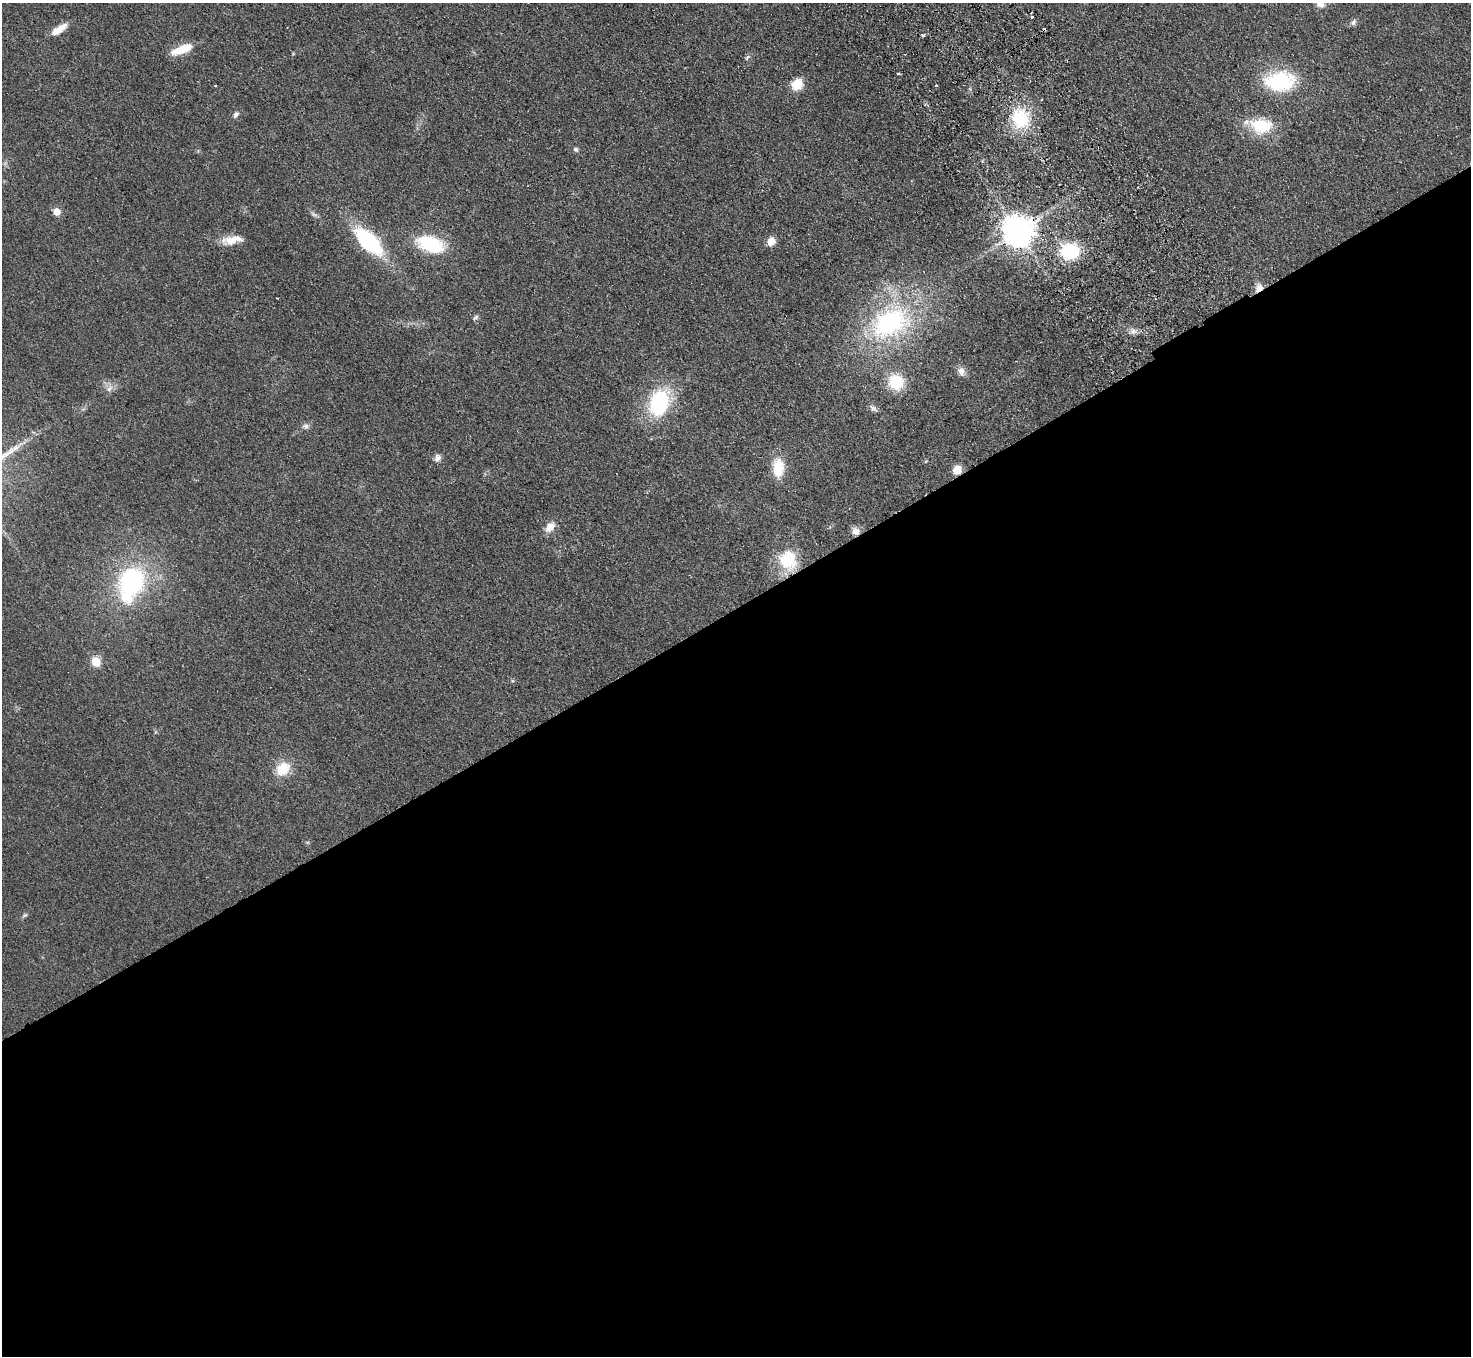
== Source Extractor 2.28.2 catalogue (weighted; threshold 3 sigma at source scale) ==
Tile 15 of 4 x 4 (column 3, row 4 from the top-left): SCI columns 2989-4457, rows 332-1685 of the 5977 x 5939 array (HDU 1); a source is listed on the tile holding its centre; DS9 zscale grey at full resolution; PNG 1473 x 1358 px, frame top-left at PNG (2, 3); no overlay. Shown black and unused: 55% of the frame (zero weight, under 2 of 3 exposures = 3% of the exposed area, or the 3 px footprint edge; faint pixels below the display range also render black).
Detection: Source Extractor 2.28.2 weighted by HDU 2 'WHT'; one run over the whole footprint, this tile lists its part. Background 0.061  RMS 0.0089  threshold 0.04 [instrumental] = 3 sigma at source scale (4.5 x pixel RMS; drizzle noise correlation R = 1.50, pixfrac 1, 0.05/0.05 arcsec/px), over >= 5 px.
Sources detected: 49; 2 cosmic-ray / hot-pixel residue — not listed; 3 inside a brighter listed object's ellipse — not listed separately; the other 44 listed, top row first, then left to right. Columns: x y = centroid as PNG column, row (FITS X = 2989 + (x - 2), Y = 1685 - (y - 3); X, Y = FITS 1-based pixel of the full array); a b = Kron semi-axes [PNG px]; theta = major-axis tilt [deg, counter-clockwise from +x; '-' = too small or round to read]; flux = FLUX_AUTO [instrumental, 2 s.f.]
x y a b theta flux
1321 4 11 8 -16 5.9
1032 17 3 3 - 12
1353 22 9 7 56 2.7
59 29 21 7 34 11
923 35 4 3 - 1.9
185 49 19 12 26 14
747 58 9 3 56 1.6
898 74 3 3 - 1.8
1280 81 35 22 4 62
797 84 14 12 50 14
936 85 3 3 - 2.4
236 114 9 6 59 2.7
1020 118 21 19 -60 46
1261 126 27 18 -3 35
576 149 7 6 - 1.8
57 212 5 5 - 15
314 214 11 5 -24 2.3
1018 232 9 9 - 1700
230 241 22 12 3 12
368 241 34 15 -45 83
771 241 9 7 69 8.7
430 244 29 15 -17 51
1070 251 18 15 -8 50
1259 288 12 9 59 6.7
476 317 7 5 28 1.8
890 323 50 35 26 140
1133 331 11 9 -7 4.4
961 371 13 9 -69 5.1
896 382 15 15 - 32
109 388 12 7 49 4.9
659 403 28 19 73 74
873 408 14 6 -42 3.1
306 426 9 7 -20 3
437 458 10 7 64 3.7
778 468 19 11 -90 24
957 470 9 8 - 9.8
550 527 14 9 51 8.6
856 531 10 9 - 5.1
788 560 26 22 -78 33
131 581 29 27 53 110
96 662 5 5 - 39
283 769 15 12 42 23
307 842 6 4 -19 1
25 915 8 5 26 1.5
Overlapping masked pixels (flux is a lower limit): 4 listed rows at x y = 1018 232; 1259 288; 957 470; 856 531
Isophote crosses this tile's border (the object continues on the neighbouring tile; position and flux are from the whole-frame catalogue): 1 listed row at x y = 1321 4